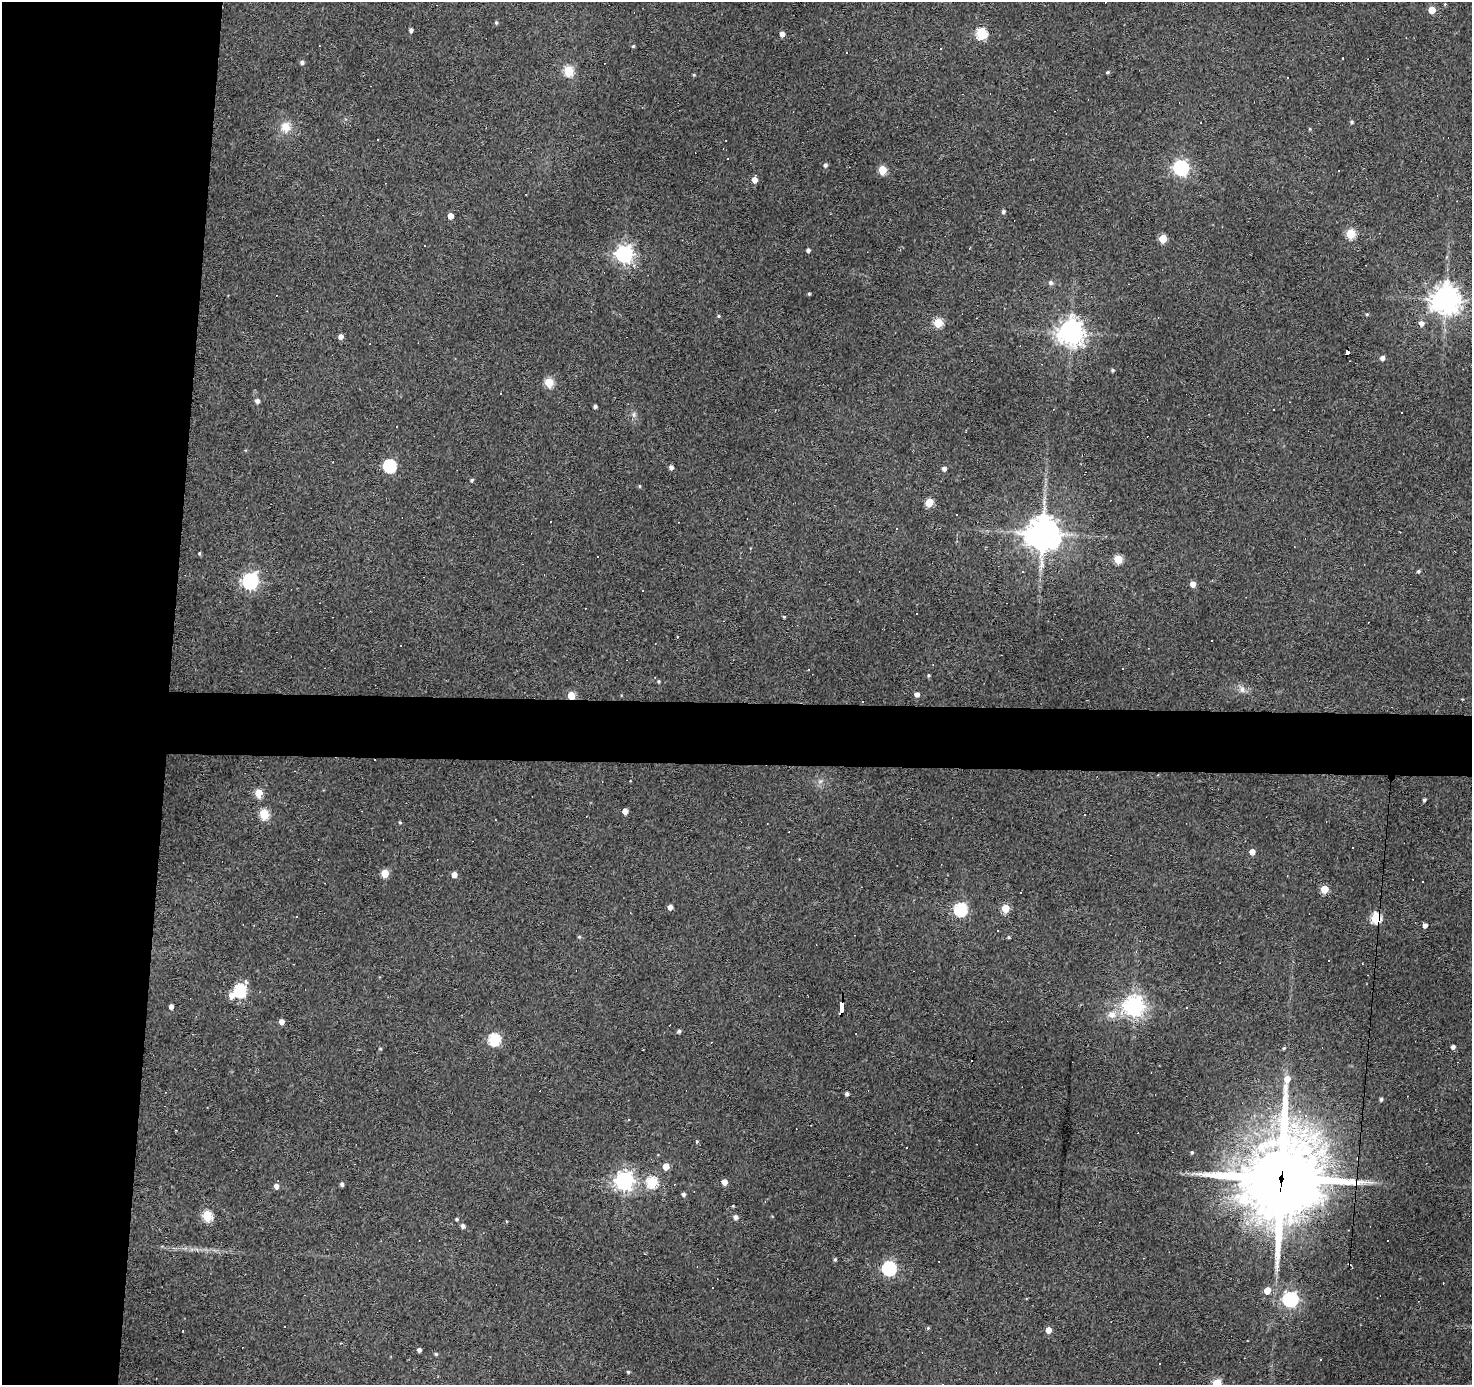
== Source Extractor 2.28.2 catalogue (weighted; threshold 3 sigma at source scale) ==
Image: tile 4 of 3 x 3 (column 1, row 2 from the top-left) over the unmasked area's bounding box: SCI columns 1-1470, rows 1572-2954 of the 4411 x 4436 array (HDU 1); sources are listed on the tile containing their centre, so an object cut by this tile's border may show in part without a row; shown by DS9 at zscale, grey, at full resolution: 1 PNG px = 1 image px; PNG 1474 x 1387 px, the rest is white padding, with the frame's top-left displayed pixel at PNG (2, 2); no overlay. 15% of this frame is shown black and not used: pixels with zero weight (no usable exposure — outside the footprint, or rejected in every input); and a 3 px margin inside the footprint's outer edge (the drizzle kernel's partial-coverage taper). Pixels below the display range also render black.
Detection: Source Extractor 2.28.2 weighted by HDU 2 'WHT'; one run over the whole footprint, this tile lists its part. Background 0.112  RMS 0.0086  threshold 0.0389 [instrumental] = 3 sigma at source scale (4.5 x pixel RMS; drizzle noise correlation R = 1.50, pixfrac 1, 0.05/0.05 arcsec/px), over >= 5 px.
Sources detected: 155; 29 cosmic-ray / hot-pixel residue — not listed; the other 126 listed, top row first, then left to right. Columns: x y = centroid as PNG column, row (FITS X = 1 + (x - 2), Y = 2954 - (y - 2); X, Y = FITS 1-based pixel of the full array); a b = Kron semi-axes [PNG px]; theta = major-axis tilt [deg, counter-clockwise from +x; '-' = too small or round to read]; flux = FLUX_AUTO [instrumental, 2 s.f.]
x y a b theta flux
1445 4 4 3 - 0.82
1432 10 5 5 - 17
496 23 5 4 - 1.3
411 30 4 4 - 2.5
981 33 6 5 - 67
782 34 4 4 - 5.9
633 46 5 4 - 0.95
1343 58 3 2 - 0.56
302 62 5 5 - 2.4
568 71 5 5 - 53
1107 72 4 3 - 1.1
694 75 4 4 - 0.95
1352 122 5 4 - 1.3
285 127 13 11 -76 11
1310 129 4 4 - 0.82
378 140 2 2 - 0.71
825 165 5 5 - 2.4
1181 168 6 6 - 230
882 170 5 5 - 28
754 180 5 4 - 8.1
1003 211 5 4 - 1.8
450 216 5 4 - 7.4
1350 234 5 5 - 43
1163 238 5 5 - 24
424 245 3 3 - 2.5
808 250 4 4 - 2.5
624 254 7 6 - 370
1051 282 6 5 - 2.6
809 294 4 3 - 1.1
1446 299 10 9 - 910
1367 314 4 4 - 0.98
719 316 4 4 - 0.95
938 323 5 5 - 37
1421 323 6 5 - 4.4
1071 333 8 8 - 840
341 337 5 4 - 5
1347 352 5 3 - 42
1382 358 5 4 - 3.6
1112 370 4 4 - 1.5
549 382 5 5 - 35
257 401 5 5 - 3.3
595 406 4 3 - 2.1
634 415 8 4 -90 2.1
390 466 6 6 - 120
671 467 4 4 - 3.6
944 469 4 4 - 3.4
472 480 4 3 - 1.6
640 486 5 3 - 0.83
929 502 5 5 - 25
956 514 3 3 - 4.9
896 528 3 2 - 0.91
1043 533 11 10 - 1600
199 553 5 3 - 1
1118 559 5 5 - 28
1418 571 4 4 - 1.6
250 581 7 6 - 250
1193 584 5 4 - 7.3
784 617 4 3 - 0.98
1212 640 2 2 - 0.77
929 675 4 4 - 1.1
658 681 5 4 - 1
1242 689 9 7 -83 4
917 694 4 4 - 5
571 695 5 5 - 25
259 793 5 4 - 28
1424 800 4 3 - 1.8
625 811 4 4 - 7.2
264 814 5 5 - 47
400 822 5 4 - 0.9
1252 852 5 4 - 7
385 873 5 5 - 19
454 875 5 5 - 5.3
1423 882 3 3 - 0.89
1324 889 5 5 - 23
670 907 5 4 - 4.4
1005 908 5 5 - 25
960 909 6 6 - 120
1376 918 6 6 - 74
1425 925 4 4 - 3.7
579 937 5 4 - 1.1
1009 937 5 4 - 1.1
1328 960 3 3 - 1.4
240 991 6 5 - 120
232 995 7 5 56 7.9
171 1006 4 4 - 3.9
1134 1006 7 7 - 530
841 1007 9 3 87 100
1112 1015 11 10 - 7.3
282 1022 5 4 - 6.5
679 1031 4 4 - 2
193 1034 3 2 - 0.54
494 1039 6 6 - 94
1453 1047 4 4 - 2.8
1284 1048 4 4 - 1.2
380 1049 5 3 - 0.8
847 1094 4 4 - 2.2
1381 1099 4 3 - 2
1305 1115 4 4 - 3.7
697 1141 5 4 - 1.1
1192 1152 4 4 - 1.2
666 1167 5 4 - 12
1281 1178 37 29 81 7200
624 1181 7 7 - 430
652 1182 6 5 - 63
724 1182 4 4 - 7.2
342 1184 5 4 - 2.1
276 1186 5 5 - 4.2
683 1194 4 4 - 2.4
207 1216 6 5 - 51
736 1217 5 5 - 3.1
457 1219 4 3 - 1.1
506 1221 4 3 - 0.58
463 1226 5 4 - 2.9
1388 1241 2 2 - 0.69
835 1260 5 4 - 1.3
889 1268 6 6 - 160
1443 1283 2 2 - 0.61
1267 1291 5 4 - 13
1290 1299 6 6 - 240
928 1328 5 4 - 1
1048 1330 5 4 - 9.2
183 1331 3 2 - 0.45
419 1350 4 4 - 2.5
436 1354 4 4 - 1.1
628 1372 4 4 - 1.2
1216 1383 5 5 - 36
Overlapping masked pixels (flux is a lower limit): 5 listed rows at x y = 1347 352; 571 695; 1376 918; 841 1007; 1281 1178
Isophote crosses this tile's border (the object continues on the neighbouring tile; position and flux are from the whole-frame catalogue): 1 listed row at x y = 1216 1383